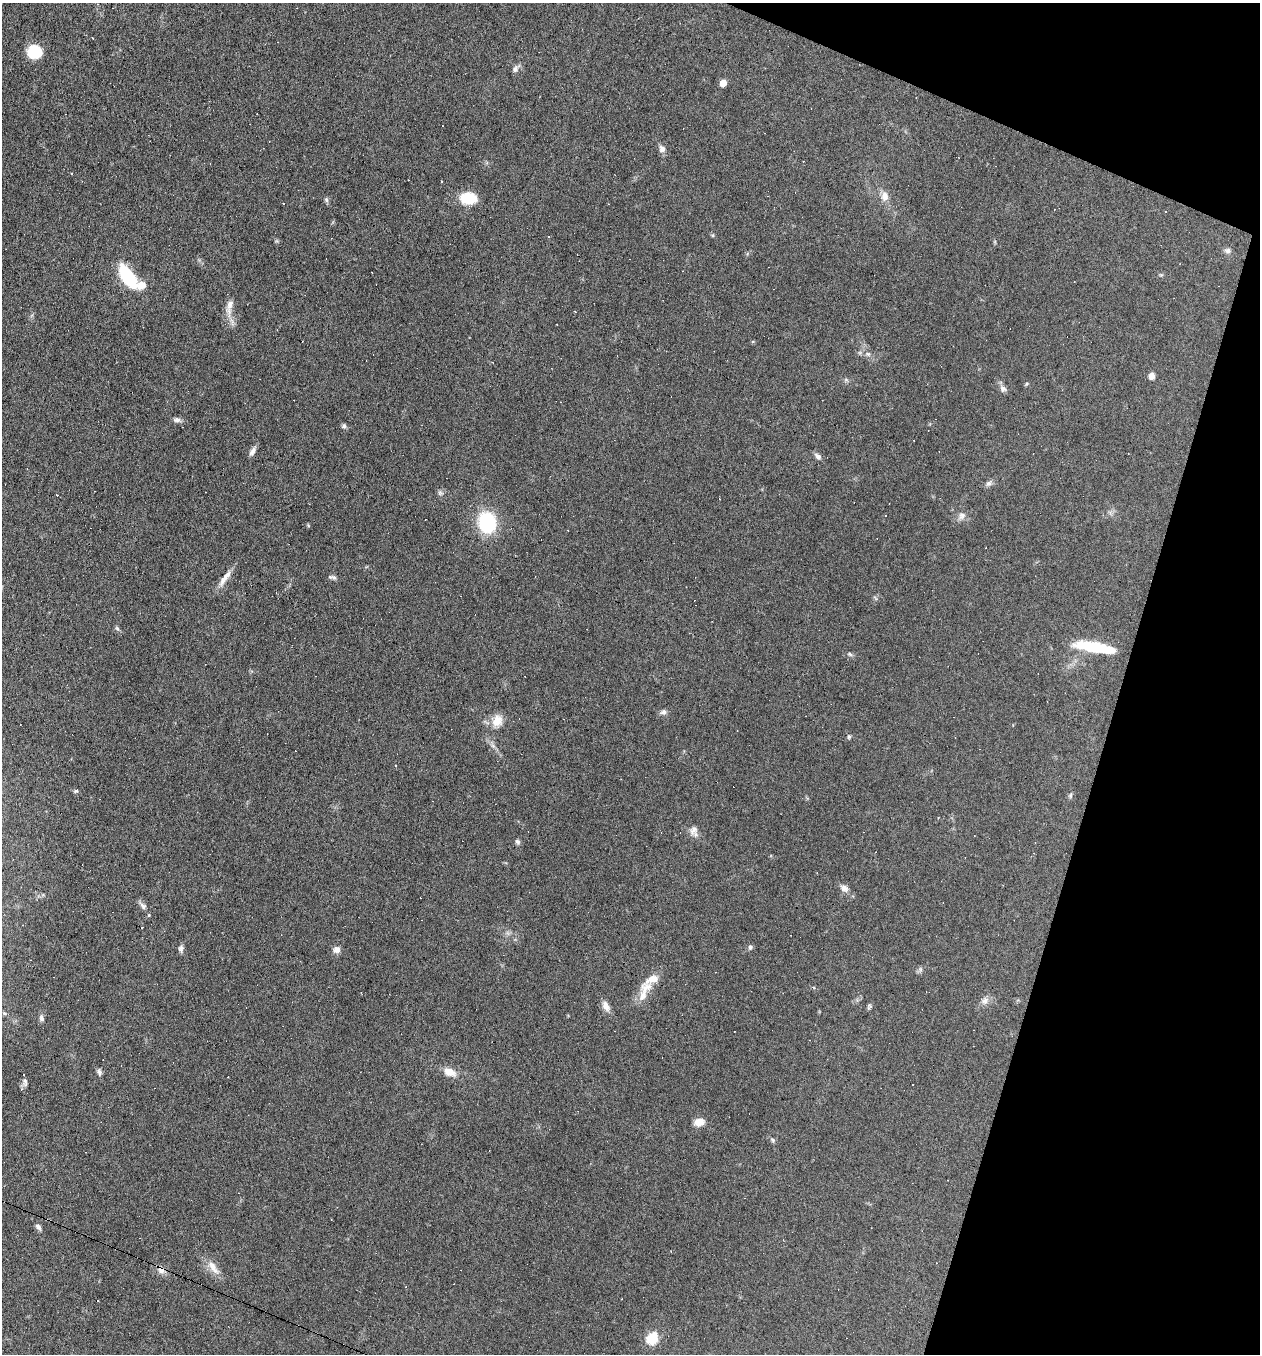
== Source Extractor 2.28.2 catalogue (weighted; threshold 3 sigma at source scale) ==
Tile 8 of 4 x 4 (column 4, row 2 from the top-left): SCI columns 3903-5160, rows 2703-4054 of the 5421 x 5405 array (HDU 1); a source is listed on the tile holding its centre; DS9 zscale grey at full resolution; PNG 1262 x 1356 px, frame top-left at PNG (2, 3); no overlay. Shown black and unused: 15% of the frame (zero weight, under 5 of 9 exposures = <1% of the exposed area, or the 3 px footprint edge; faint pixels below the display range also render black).
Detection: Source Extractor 2.28.2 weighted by HDU 2 'WHT'; one run over the whole footprint, this tile lists its part. Background 0.0906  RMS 0.0047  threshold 0.0194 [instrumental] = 3 sigma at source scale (4.09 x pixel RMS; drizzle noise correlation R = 1.36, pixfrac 0.8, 0.05/0.05 arcsec/px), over >= 5 px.
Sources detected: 116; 47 cosmic-ray / hot-pixel residue — not listed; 4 inside a brighter listed object's ellipse — not listed separately; the other 65 listed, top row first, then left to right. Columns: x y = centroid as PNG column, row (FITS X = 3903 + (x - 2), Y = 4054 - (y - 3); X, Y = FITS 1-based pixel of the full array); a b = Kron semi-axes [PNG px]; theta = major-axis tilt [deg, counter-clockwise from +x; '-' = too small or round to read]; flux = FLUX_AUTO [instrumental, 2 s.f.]
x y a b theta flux
35 52 13 12 - 14
516 69 12 6 50 1.6
723 83 5 5 - 5.6
662 149 10 9 - 2
803 161 2 2 - 0.25
72 173 3 3 - 0.78
885 196 13 10 -86 3.5
468 198 14 10 -3 16
326 200 7 5 -87 0.86
284 203 3 2 - 0.53
1165 211 3 2 - 0.41
1228 250 8 6 -12 1.3
128 276 25 11 -56 25
229 307 28 8 82 4.4
868 354 7 6 - 1.2
1152 376 8 7 - 2.1
846 380 7 4 -19 0.72
1026 384 5 3 - 0.51
1003 389 9 8 - 1.7
177 420 10 6 -13 1.5
344 426 6 6 - 0.92
914 440 3 2 - 0.37
252 451 12 6 62 1.9
818 456 10 6 -45 1.6
989 483 10 6 38 1.5
440 493 8 6 -2 1
962 516 12 9 49 2.4
487 522 20 17 -75 28
308 525 5 4 - 0.44
334 577 9 6 -33 1.1
225 578 26 7 55 4.3
875 598 8 3 -45 0.56
117 628 8 5 -61 0.88
1096 647 44 10 -9 21
850 654 7 5 -27 0.85
663 712 9 7 15 1.5
497 721 16 12 69 5.5
849 737 6 5 - 0.71
493 746 7 4 -19 0.86
76 791 6 5 - 0.7
1070 795 7 5 88 0.79
693 830 15 9 75 2.7
517 842 7 5 -55 0.99
844 888 11 8 -22 2.3
143 906 12 6 -46 1.7
750 947 6 6 - 1
181 949 10 6 -89 1.3
336 950 9 7 19 2.4
920 969 8 4 -90 0.8
652 979 29 10 32 5.6
643 995 18 10 71 4.6
984 1001 12 9 46 2.6
606 1006 16 8 -59 2.9
869 1007 8 5 59 0.82
41 1018 9 6 -82 1.3
99 1072 9 5 -80 1.2
449 1072 17 10 -23 4.8
24 1075 3 3 - 1.3
25 1081 10 6 -88 1.2
699 1122 11 8 11 4.2
773 1140 7 5 -54 0.85
38 1227 8 5 -50 1.4
213 1267 23 9 -57 4.7
161 1270 11 8 -63 2.6
652 1338 6 6 - 39
Overlapping masked pixels (flux is a lower limit): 1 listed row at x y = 161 1270